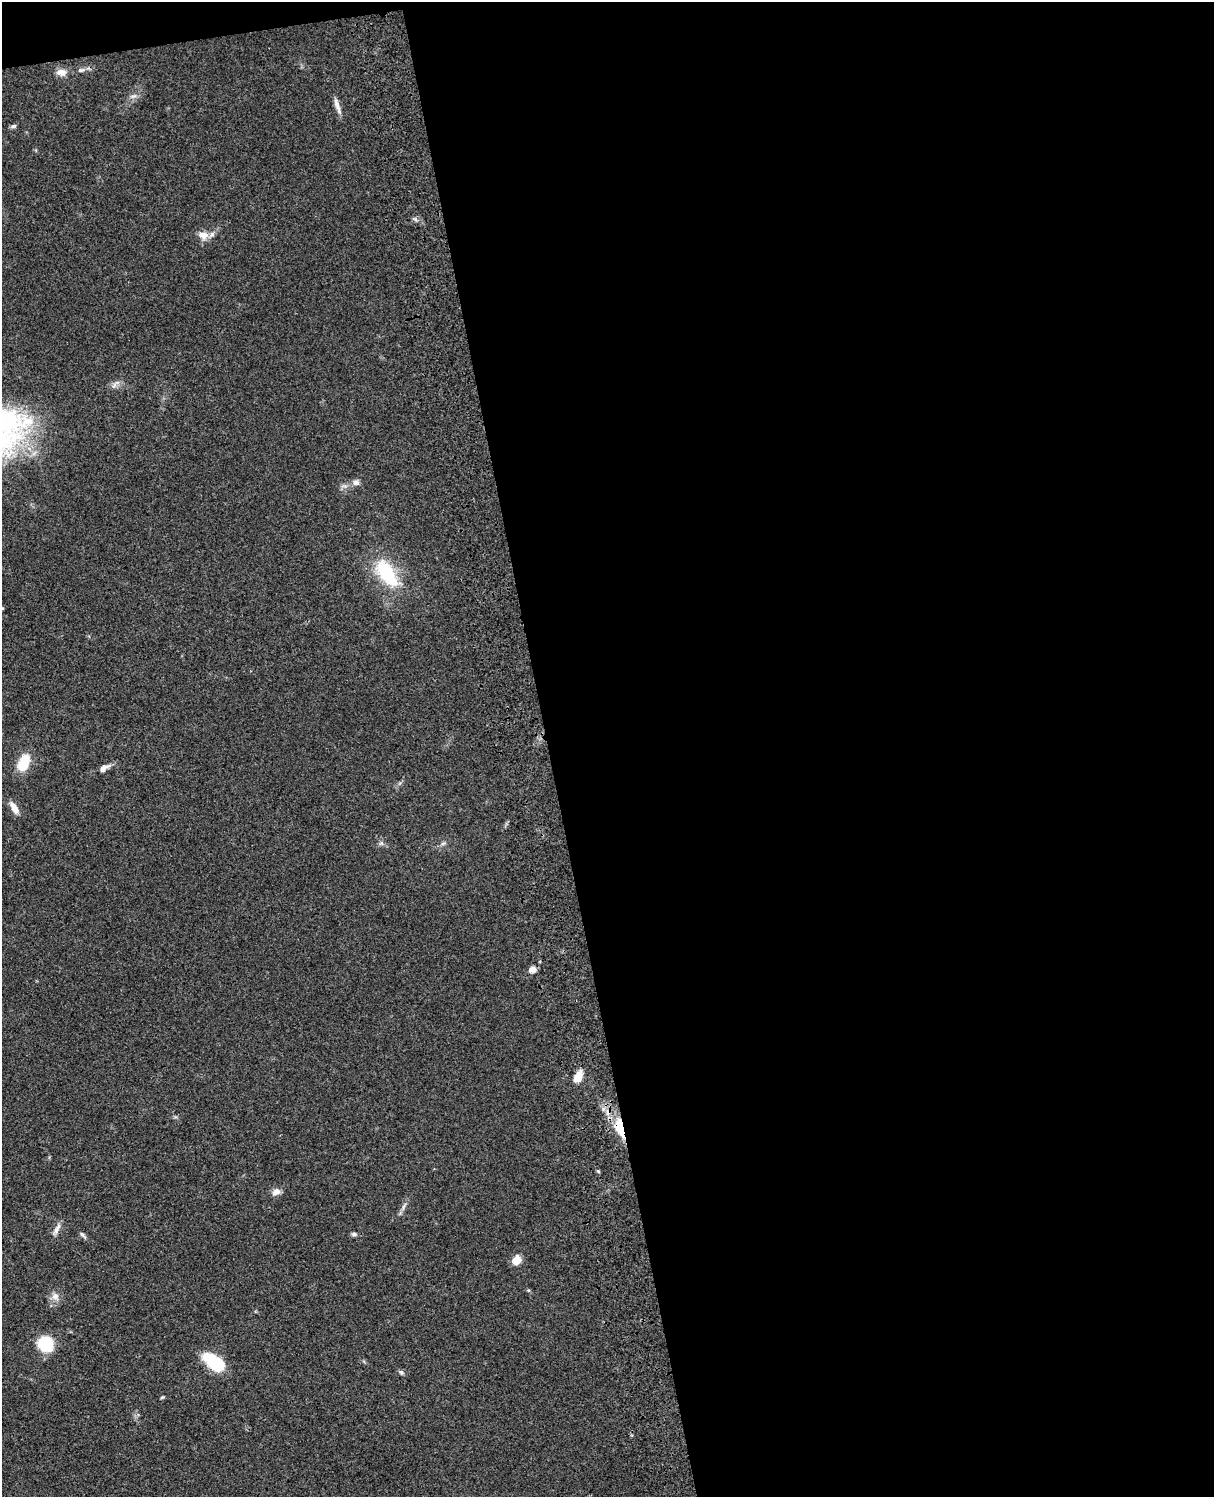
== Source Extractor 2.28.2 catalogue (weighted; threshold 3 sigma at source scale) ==
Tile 4 of 4 x 3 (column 4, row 1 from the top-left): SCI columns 3756-4967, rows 3266-4760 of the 5086 x 4923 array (HDU 1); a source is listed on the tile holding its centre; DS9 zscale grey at full resolution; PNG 1216 x 1499 px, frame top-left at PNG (2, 2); no overlay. Shown black and unused: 56% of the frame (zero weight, under 3 of 4 exposures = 6% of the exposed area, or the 3 px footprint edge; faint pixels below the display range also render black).
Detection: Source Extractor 2.28.2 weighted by HDU 2 'WHT'; one run over the whole footprint, this tile lists its part. Background 0.0761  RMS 0.0059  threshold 0.0264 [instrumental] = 3 sigma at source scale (4.5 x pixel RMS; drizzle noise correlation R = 1.50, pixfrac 1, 0.05/0.05 arcsec/px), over >= 5 px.
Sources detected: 30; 1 inside a brighter object's white glare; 1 cosmic-ray / hot-pixel residue — not listed; the other 28 listed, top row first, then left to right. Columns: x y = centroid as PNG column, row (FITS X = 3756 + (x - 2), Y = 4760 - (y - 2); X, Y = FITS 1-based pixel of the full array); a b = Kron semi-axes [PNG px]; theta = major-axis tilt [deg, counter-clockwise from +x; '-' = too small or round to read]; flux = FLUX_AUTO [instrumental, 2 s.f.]
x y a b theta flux
81 70 9 6 9 1.7
61 72 13 9 -7 4.1
133 96 11 5 17 2
337 106 22 5 -72 3.7
13 126 7 5 6 1.2
203 235 14 10 -10 5.4
356 482 9 8 - 2.2
387 573 37 17 -55 33
23 763 16 9 65 18
104 768 16 7 30 3.5
14 808 14 6 -58 5.6
381 843 7 6 - 1.4
443 843 7 5 30 1.2
532 970 8 6 12 3.7
578 1077 15 9 61 5.8
621 1130 34 14 -62 23
598 1171 5 4 - 0.69
276 1192 10 7 25 3.6
404 1206 12 3 64 1.9
56 1229 18 6 61 3
354 1234 8 5 -7 1.3
83 1235 12 4 -47 1.4
516 1260 8 7 - 8.9
55 1296 12 9 -57 3.8
46 1344 13 12 - 29
214 1362 24 12 -37 29
401 1372 8 5 -38 1.2
162 1397 5 4 - 0.68
Overlapping masked pixels (flux is a lower limit): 1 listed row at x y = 621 1130
Unlisted compact peaks at least as high as the median listed source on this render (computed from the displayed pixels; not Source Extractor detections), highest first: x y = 415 219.